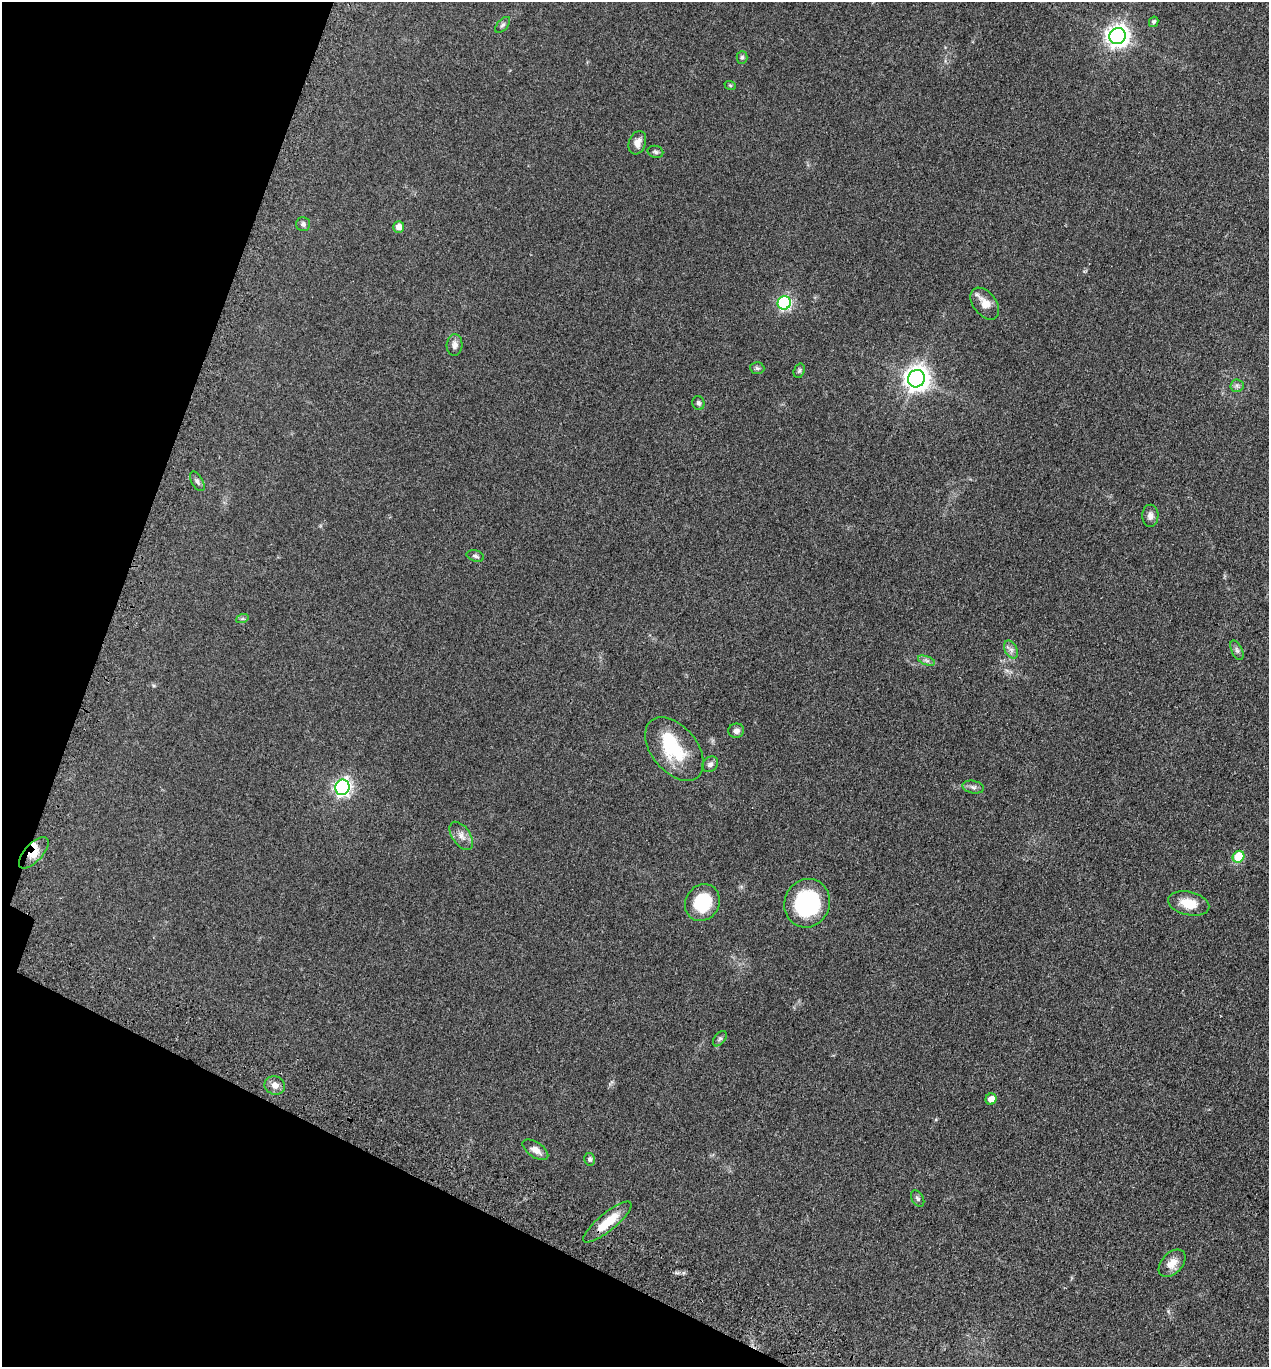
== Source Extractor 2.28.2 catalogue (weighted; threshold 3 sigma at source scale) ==
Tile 9 of 4 x 4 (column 1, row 3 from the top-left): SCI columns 392-1658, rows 1503-2867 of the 5716 x 5734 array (HDU 1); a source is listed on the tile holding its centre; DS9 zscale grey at full resolution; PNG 1271 x 1369 px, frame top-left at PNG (2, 2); each listed source drawn as its Kron ellipse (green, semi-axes under 4 px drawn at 4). Shown black and unused: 18% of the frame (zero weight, under 3 of 4 exposures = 9% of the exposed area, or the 3 px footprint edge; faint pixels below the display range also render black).
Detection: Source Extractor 2.28.2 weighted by HDU 2 'WHT'; one run over the whole footprint, this tile lists its part. Background 0.129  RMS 0.0074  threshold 0.0334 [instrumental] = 3 sigma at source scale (4.5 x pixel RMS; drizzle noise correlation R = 1.50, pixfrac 1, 0.05/0.05 arcsec/px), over >= 5 px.
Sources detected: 45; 1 inside a brighter object's white glare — neither listed nor drawn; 1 inside a brighter listed object's ellipse — not listed separately; the other 43 listed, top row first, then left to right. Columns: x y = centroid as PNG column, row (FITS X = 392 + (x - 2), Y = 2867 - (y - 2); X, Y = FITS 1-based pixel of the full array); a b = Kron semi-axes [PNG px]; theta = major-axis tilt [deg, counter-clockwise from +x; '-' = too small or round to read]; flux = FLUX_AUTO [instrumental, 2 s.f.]
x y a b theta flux
1154 22 5 4 - 1.8
503 25 10 5 48 1.7
1117 36 8 8 - 510
742 57 6 5 - 1.3
730 85 6 3 -19 0.78
637 143 12 8 71 5.3
655 152 8 6 -15 1.7
303 224 7 7 - 2.2
399 227 5 5 - 6
784 303 7 6 - 100
985 304 18 11 -52 9
455 345 11 8 86 3.7
757 368 7 5 -4 1.4
799 371 7 5 72 1.5
916 379 9 8 - 670
1237 386 6 6 - 1.8
698 403 7 6 - 1.8
197 481 11 5 -59 2.2
1150 516 11 8 88 3.4
475 556 9 5 -16 1.7
242 619 6 4 19 1
1011 650 9 6 -62 2.7
1237 650 10 5 -65 2
927 661 9 4 -19 1.9
736 731 8 7 - 2.8
674 749 37 22 -51 34
710 764 9 7 41 2.6
342 787 8 7 - 230
973 787 11 6 -11 2.4
461 836 16 9 -55 5.1
34 853 19 9 47 11
1239 857 6 5 - 28
702 903 19 16 57 31
807 903 24 22 66 68
1189 903 21 11 -13 13
720 1039 9 5 52 1.7
275 1085 10 9 - 4.8
991 1099 6 5 - 5.4
535 1150 14 7 -34 5.3
590 1159 6 5 - 1.6
918 1198 9 5 -59 1.8
607 1222 30 8 40 19
1172 1263 16 10 46 8.1
Overlapping masked pixels (flux is a lower limit): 1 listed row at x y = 34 853